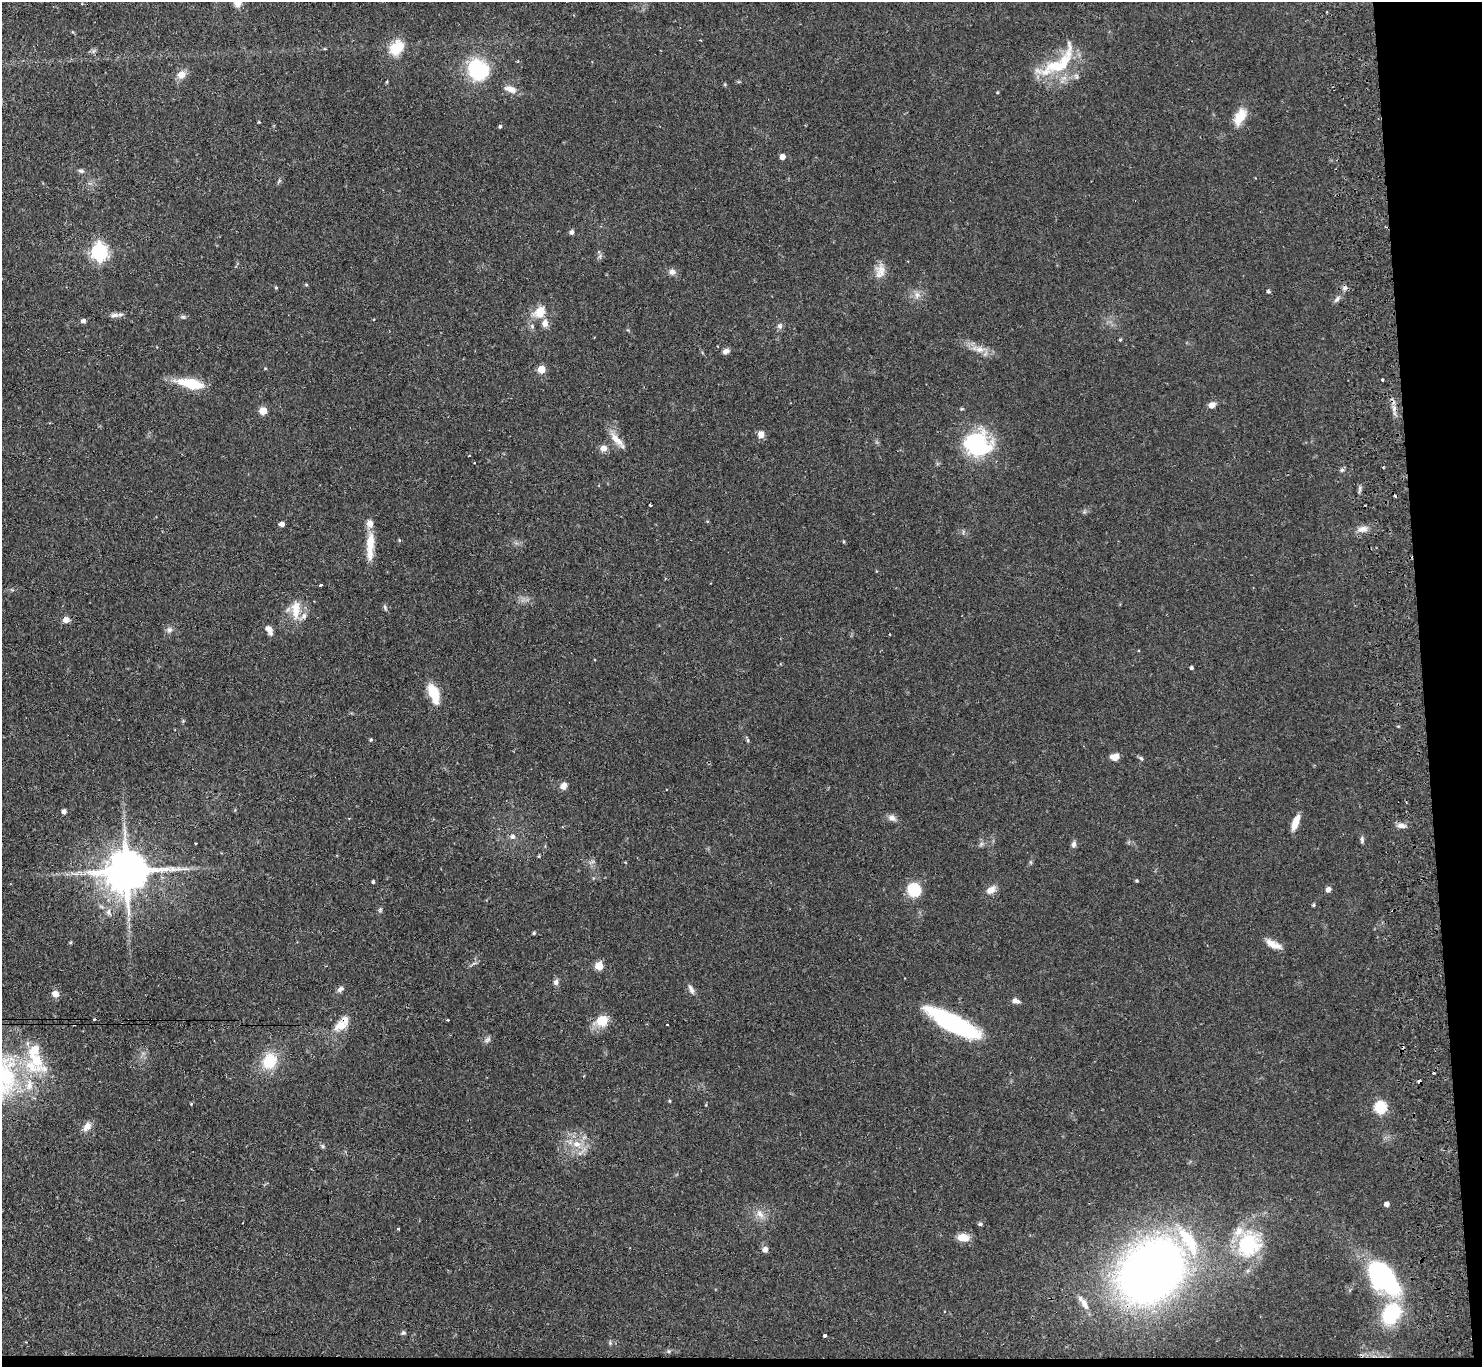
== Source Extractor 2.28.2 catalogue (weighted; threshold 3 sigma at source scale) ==
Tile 9 of 3 x 3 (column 3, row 3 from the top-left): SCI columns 3015-4494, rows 201-1565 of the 4550 x 4427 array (HDU 1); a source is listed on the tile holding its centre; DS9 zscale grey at full resolution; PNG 1484 x 1369 px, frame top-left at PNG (2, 2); no overlay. Shown black and unused: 5% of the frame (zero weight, under 2 of 3 exposures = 3% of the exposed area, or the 3 px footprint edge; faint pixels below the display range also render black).
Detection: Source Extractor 2.28.2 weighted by HDU 2 'WHT'; one run over the whole footprint, this tile lists its part. Background 0.0617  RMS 0.0052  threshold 0.0233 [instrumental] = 3 sigma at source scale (4.5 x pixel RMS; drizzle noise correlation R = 1.50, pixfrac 1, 0.05/0.05 arcsec/px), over >= 5 px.
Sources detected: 131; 6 cosmic-ray / hot-pixel residue — not listed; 9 inside a brighter listed object's ellipse — not listed separately; the other 116 listed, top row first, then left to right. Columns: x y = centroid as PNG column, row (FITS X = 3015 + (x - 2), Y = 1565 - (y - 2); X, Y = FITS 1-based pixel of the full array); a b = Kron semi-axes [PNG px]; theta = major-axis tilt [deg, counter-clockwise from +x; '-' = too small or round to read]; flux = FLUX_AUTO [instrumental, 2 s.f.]
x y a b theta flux
238 3 9 8 - 3.5
397 48 20 13 51 12
1059 63 60 21 42 29
478 70 24 21 -50 32
181 75 10 9 - 4.2
1076 76 7 5 -46 1.2
510 89 17 8 -18 4.3
1240 117 22 12 61 8.5
259 122 3 3 - 0.67
500 126 5 4 - 0.72
782 157 5 4 - 3.4
81 171 9 5 -15 1.2
572 232 5 5 - 1.6
99 252 7 6 - 170
880 271 22 11 75 5.2
672 272 9 7 -10 2.1
306 285 5 3 - 0.5
276 288 4 4 - 0.52
1268 291 4 3 - 0.99
917 295 10 6 -81 2.3
1337 299 10 4 45 1.4
540 310 16 11 13 5.9
114 315 14 6 4 2.3
183 317 6 5 - 0.9
83 321 5 5 - 1.5
545 323 8 7 - 3.4
780 326 8 6 75 1.5
1120 340 4 3 - 0.52
980 349 13 7 0 3.8
726 351 8 6 20 2
541 369 5 5 - 11
1383 380 3 3 - 1.2
191 383 32 11 -11 16
1211 405 7 6 - 3.4
962 409 6 3 -17 0.51
263 411 5 5 - 13
761 434 9 7 -82 3.1
617 440 24 7 -48 5.7
977 444 30 26 -25 46
603 448 8 8 - 3
469 456 3 2 - 0.3
1342 470 7 5 21 0.96
650 505 3 2 - 0.61
282 524 4 4 - 2.8
1363 529 13 8 8 3.6
399 540 4 3 - 0.51
370 546 37 8 88 11
320 584 3 3 - 1.1
385 607 9 3 -68 0.88
296 610 25 11 -90 9
66 620 5 5 - 5.1
169 630 8 7 - 1.7
269 630 12 6 -57 3.2
1191 668 3 3 - 0.97
436 695 31 11 -76 10
371 740 5 4 - 0.67
748 740 6 4 -88 0.69
1115 757 9 7 15 3.7
1141 758 6 5 - 0.87
563 786 9 7 54 3.1
64 812 5 4 - 1.8
892 818 11 8 -25 2.4
1295 822 16 6 69 6.3
1401 825 11 6 -11 2.5
513 837 7 7 - 1.8
1362 840 9 5 86 1.1
1073 845 9 6 89 1.6
539 856 4 3 - 0.53
126 871 12 11 - 2200
76 874 9 4 8 1.7
1137 880 4 4 - 0.58
373 882 4 3 - 0.75
914 889 11 10 - 22
1328 889 7 6 - 1.8
991 890 11 7 37 4.1
1313 905 4 4 - 0.77
380 910 7 5 69 0.9
108 912 9 6 76 1.8
534 933 4 4 - 0.68
70 942 4 4 - 0.63
1271 944 17 9 -31 5.2
599 966 5 5 - 16
556 982 7 7 - 1.8
340 989 10 6 38 1.7
691 989 14 6 -66 2
55 994 8 7 - 3
1015 1001 8 6 -20 2.2
94 1019 3 3 - 1.1
448 1020 3 3 - 2.2
602 1020 14 13 - 9.2
953 1023 56 15 -28 64
667 1025 2 2 - 0.53
340 1026 19 12 16 7
487 1040 11 6 30 1.5
37 1061 36 23 57 26
270 1061 19 16 63 16
191 1104 4 3 - 0.45
1380 1107 6 6 - 49
87 1127 12 8 52 3.8
577 1144 12 9 -14 5.6
322 1146 6 4 -88 0.77
1386 1204 4 4 - 2.2
760 1214 13 8 -45 3.5
980 1224 6 4 2 0.94
398 1229 3 3 - 0.7
963 1237 14 9 -5 6.1
1189 1241 49 17 -59 29
1248 1244 25 22 57 38
765 1250 6 5 - 2.5
1152 1271 36 28 47 650
1383 1278 30 17 -48 98
1084 1304 16 7 -60 3.9
1391 1313 22 16 57 35
403 1333 6 6 - 0.95
825 1335 3 3 - 1.5
610 1343 5 5 - 0.73
Overlapping masked pixels (flux is a lower limit): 1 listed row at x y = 1152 1271
Isophote crosses this tile's border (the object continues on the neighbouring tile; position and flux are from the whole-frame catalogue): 1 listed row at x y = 238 3